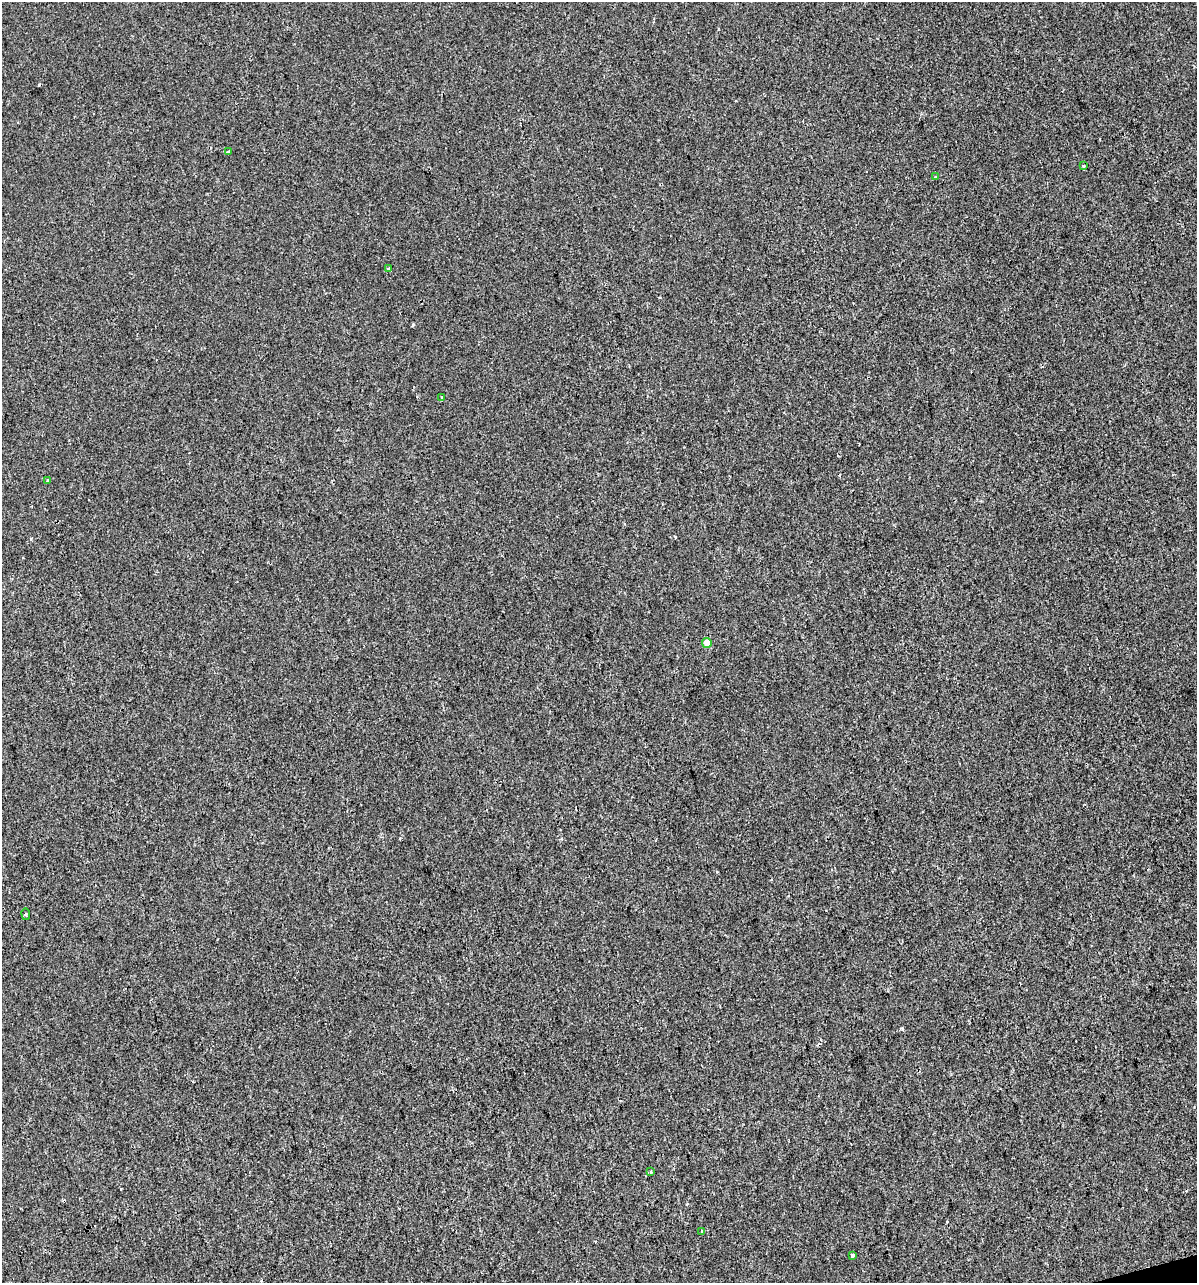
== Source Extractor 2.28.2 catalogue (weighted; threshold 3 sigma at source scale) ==
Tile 6 of 4 x 4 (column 2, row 2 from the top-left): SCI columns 1290-2484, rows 2562-3842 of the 4919 x 5122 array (HDU 1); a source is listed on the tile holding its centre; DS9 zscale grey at full resolution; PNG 1199 x 1285 px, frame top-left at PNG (2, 2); each listed source drawn as its Kron ellipse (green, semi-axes under 4 px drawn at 4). Shown black and unused: <1% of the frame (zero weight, under 2 of 3 exposures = <1% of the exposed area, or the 3 px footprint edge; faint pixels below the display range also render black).
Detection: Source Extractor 2.28.2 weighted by HDU 2 'WHT'; one run over the whole footprint, this tile lists its part. Background 1.48e-04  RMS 0.0042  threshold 0.019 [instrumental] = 3 sigma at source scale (4.5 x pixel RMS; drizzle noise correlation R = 1.50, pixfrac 1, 0.0396/0.0396 arcsec/px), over >= 5 px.
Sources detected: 15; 4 cosmic-ray / hot-pixel residue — neither listed nor drawn; the other 11 listed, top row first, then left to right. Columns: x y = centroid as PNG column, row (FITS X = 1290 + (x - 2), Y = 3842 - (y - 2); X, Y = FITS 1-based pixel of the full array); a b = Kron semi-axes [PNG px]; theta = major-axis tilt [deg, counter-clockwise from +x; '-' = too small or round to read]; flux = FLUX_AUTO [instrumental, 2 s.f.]
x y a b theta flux
228 152 3 3 - 0.89
1083 166 3 3 - 0.96
936 177 4 3 - 1.1
389 269 3 3 - 1.8
442 397 3 3 - 0.77
48 481 3 3 - 3.3
707 643 5 4 - 4.8
26 914 6 3 -82 0.51
651 1172 4 3 - 0.5
702 1231 3 3 - 0.67
853 1255 3 3 - 30